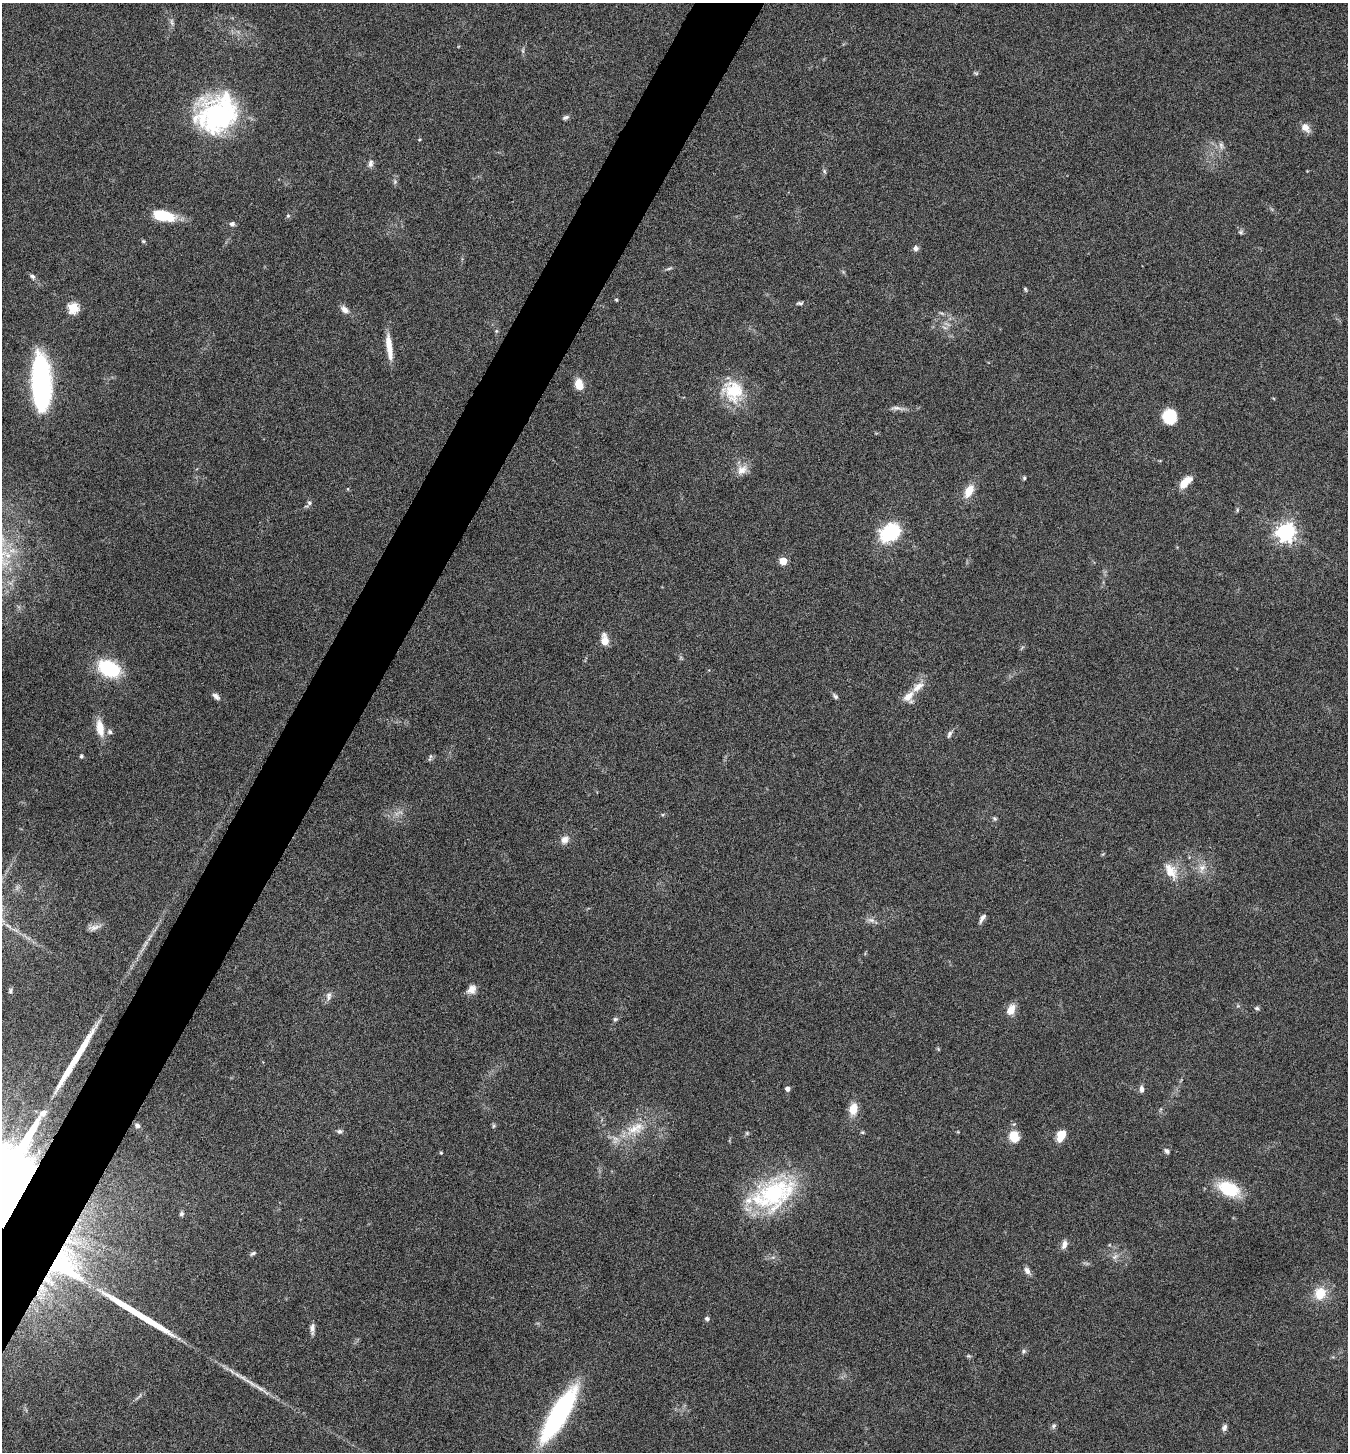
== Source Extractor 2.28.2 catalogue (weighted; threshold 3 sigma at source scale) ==
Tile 7 of 4 x 4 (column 3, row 2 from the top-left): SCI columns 2980-4325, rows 2906-4355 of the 5822 x 5813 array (HDU 1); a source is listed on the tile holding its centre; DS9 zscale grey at full resolution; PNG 1350 x 1454 px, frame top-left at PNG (2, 3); no overlay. Shown black and unused: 5% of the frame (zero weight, under 5 of 9 exposures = <1% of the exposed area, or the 3 px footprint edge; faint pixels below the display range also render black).
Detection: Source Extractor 2.28.2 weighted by HDU 2 'WHT'; one run over the whole footprint, this tile lists its part. Background 0.0706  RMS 0.0042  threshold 0.0172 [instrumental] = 3 sigma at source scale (4.09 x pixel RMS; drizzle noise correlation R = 1.36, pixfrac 0.8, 0.05/0.05 arcsec/px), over >= 5 px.
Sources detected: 99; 2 long thin detections or spike segments (spike, bleed or trail) — not listed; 3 inside a brighter listed object's ellipse — not listed separately; the other 94 listed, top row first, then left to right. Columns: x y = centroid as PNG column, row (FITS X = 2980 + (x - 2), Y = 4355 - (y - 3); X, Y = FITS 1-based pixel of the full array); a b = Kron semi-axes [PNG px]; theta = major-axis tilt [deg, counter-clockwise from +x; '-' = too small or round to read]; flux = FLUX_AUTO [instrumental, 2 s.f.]
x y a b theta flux
172 22 11 5 -73 1.1
523 51 7 4 -71 0.65
976 73 6 4 -18 0.53
217 114 45 37 35 63
566 117 9 5 26 1
1305 127 12 9 -50 3
1221 146 10 6 -82 1.4
370 163 10 7 73 1.5
824 171 6 4 -72 0.6
395 182 6 5 - 0.79
164 216 23 11 -11 14
288 216 6 5 - 0.57
232 224 6 6 - 1.3
1241 232 7 6 - 0.77
143 241 5 5 - 0.52
916 248 7 6 - 1.3
669 268 10 3 15 0.71
33 276 6 5 - 1
1025 289 5 4 - 0.51
616 300 4 3 - 0.4
800 303 10 5 3 0.9
73 308 5 5 - 31
345 310 11 7 -43 2.4
496 331 6 4 72 0.51
389 347 31 7 -83 6.4
41 382 49 16 -87 85
579 384 11 8 -76 5.6
733 391 21 18 -57 19
896 408 18 5 -3 1.9
1169 416 13 12 - 12
742 470 16 11 42 3.8
1024 478 5 5 - 0.55
1184 484 12 7 63 5
348 489 5 3 - 0.33
969 491 14 8 63 6
309 503 7 6 - 1
1237 510 6 3 73 0.51
1286 532 7 7 - 190
890 533 20 15 38 26
783 561 5 5 - 11
605 640 12 7 -85 4.7
109 669 23 15 -25 23
216 696 11 6 -39 1.5
835 696 9 5 -46 0.93
908 696 16 8 45 4.2
100 728 22 9 -79 6
110 732 7 7 - 1.1
949 734 10 5 66 1.1
81 756 4 4 - 0.84
430 757 11 3 75 0.63
994 819 6 5 - 0.68
565 840 11 9 50 2.7
1202 867 10 8 31 2.5
1171 871 25 14 -60 7
982 918 13 5 57 1.6
871 920 10 6 -8 1.6
94 927 16 7 18 2.2
472 989 12 9 43 2.9
10 991 7 5 74 0.69
329 996 12 7 85 1.6
1257 1008 6 5 - 0.8
1011 1010 14 9 65 3.9
615 1019 6 5 - 0.72
787 1089 4 4 - 1.8
1142 1089 8 5 -90 1.5
853 1109 11 8 78 6.2
137 1125 7 6 - 1.2
493 1126 6 4 88 0.6
634 1129 17 12 20 6.6
339 1131 8 6 0 0.97
862 1132 5 4 - 0.48
747 1133 6 5 - 0.56
1061 1135 11 7 61 6.5
1014 1136 7 6 - 12
1166 1151 7 5 -38 1.1
441 1153 4 4 - 0.38
1229 1189 22 13 -23 18
773 1193 52 37 29 47
182 1214 6 5 - 0.88
1064 1245 12 7 69 2
253 1253 8 5 29 0.86
1115 1257 8 6 35 1.3
62 1267 31 7 -31 20
1027 1270 10 7 -58 1.8
1320 1293 17 14 72 7.6
707 1319 5 5 - 1
312 1329 13 6 88 1.9
1023 1351 6 5 - 0.78
968 1356 6 4 17 0.51
260 1388 36 5 -34 4.7
139 1396 14 2 41 0.89
558 1415 62 16 59 61
1054 1426 8 6 49 0.82
1224 1428 9 6 72 1.3
Overlapping masked pixels (flux is a lower limit): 1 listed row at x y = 62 1267